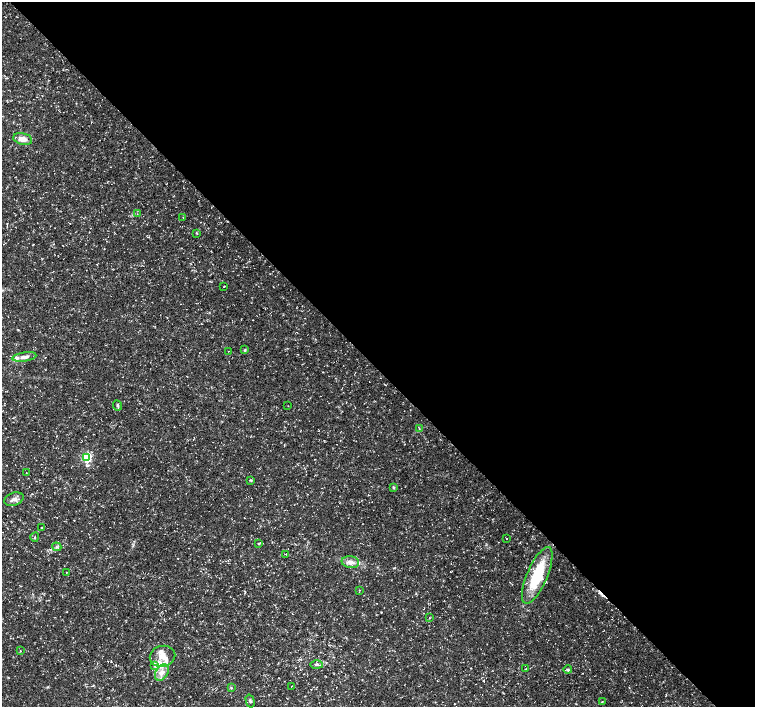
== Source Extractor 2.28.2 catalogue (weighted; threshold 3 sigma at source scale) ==
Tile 8 of 4 x 4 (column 4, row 2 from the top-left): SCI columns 4515-6019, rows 2967-4375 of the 6024 x 5999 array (HDU 1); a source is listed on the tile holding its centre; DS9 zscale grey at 2 x 2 block average (1 PNG px = mean of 2 x 2 image px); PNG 757 x 709 px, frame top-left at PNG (2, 2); each listed source drawn as its Kron ellipse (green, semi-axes under 4 px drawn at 4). Shown black and unused: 52% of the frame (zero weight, under 3 of 5 exposures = <1% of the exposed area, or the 3 px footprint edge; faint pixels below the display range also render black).
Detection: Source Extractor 2.28.2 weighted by HDU 2 'WHT'; one run over the whole footprint, this tile lists its part. Background 0.0235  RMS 0.0023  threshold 0.0105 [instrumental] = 3 sigma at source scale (4.5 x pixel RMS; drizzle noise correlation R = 1.50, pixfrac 1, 0.0396/0.0396 arcsec/px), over >= 5 px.
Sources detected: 42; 1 cosmic-ray / hot-pixel residue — neither listed nor drawn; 1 coinciding with a brighter row at this scale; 2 inside a brighter listed object's ellipse — not listed separately; the other 38 listed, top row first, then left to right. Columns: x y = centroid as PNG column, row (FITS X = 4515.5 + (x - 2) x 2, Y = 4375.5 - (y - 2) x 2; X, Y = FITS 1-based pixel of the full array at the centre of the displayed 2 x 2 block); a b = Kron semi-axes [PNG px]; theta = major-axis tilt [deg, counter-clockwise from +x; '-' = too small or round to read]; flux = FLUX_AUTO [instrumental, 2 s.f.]
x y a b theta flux
23 139 10 5 -12 4.1
137 214 2 2 - 0.16
183 217 2 2 - 0.19
197 233 3 2 - 0.34
224 287 2 2 - 0.22
245 350 4 3 - 0.51
229 351 2 2 - 0.2
24 357 12 4 9 2.9
118 405 5 3 - 0.83
288 406 2 2 - 0.22
419 429 4 2 - 0.44
87 457 3 3 - 56
26 473 3 2 - 0.21
251 480 4 3 - 0.49
393 488 4 3 - 0.53
14 499 10 6 21 2.6
42 527 3 3 - 0.45
35 537 4 2 - 0.41
507 538 2 2 - 1.5
259 544 3 3 - 0.46
57 547 5 3 - 0.7
286 554 3 2 - 0.32
350 562 9 6 -10 3.2
66 572 2 2 - 0.18
537 575 31 10 67 27
359 590 3 2 - 0.31
430 618 2 2 - 0.25
20 651 3 2 - 0.25
163 656 13 10 12 7
154 665 3 3 - 0.68
317 665 6 4 -1 1.2
526 669 2 2 - 0.46
568 670 4 3 - 0.89
162 673 9 6 57 3.6
291 686 2 2 - 0.18
231 688 3 3 - 0.46
250 701 7 3 -75 0.78
602 702 3 2 - 0.34
Diffuse or blended objects may show on this block-average render without a row.